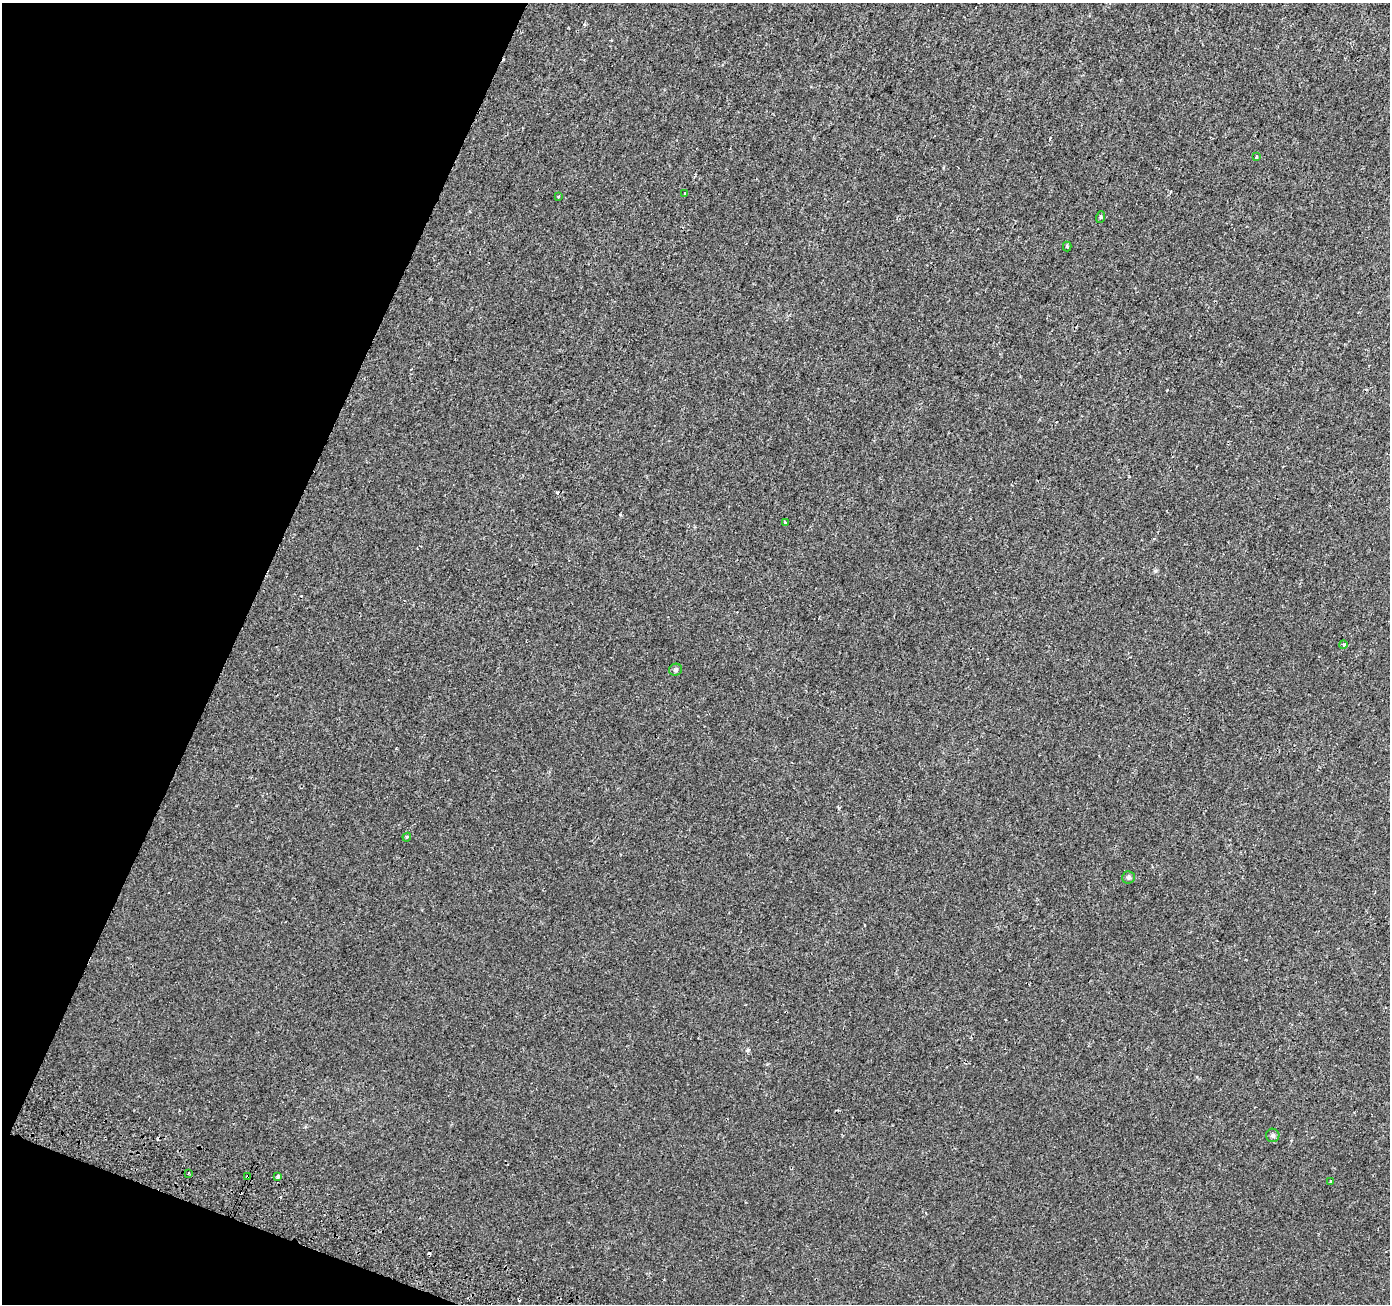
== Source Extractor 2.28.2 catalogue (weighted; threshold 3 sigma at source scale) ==
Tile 9 of 4 x 4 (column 1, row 3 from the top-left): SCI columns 28-1415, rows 1567-2868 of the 5613 x 5800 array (HDU 1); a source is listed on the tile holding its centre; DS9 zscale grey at full resolution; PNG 1392 x 1306 px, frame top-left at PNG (2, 3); each listed source drawn as its Kron ellipse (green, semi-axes under 4 px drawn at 4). Shown black and unused: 19% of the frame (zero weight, under 2 of 3 exposures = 3% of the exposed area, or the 3 px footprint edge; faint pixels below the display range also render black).
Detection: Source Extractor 2.28.2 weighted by HDU 2 'WHT'; one run over the whole footprint, this tile lists its part. Background 5.47e-04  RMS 0.0039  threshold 0.0177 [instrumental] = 3 sigma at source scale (4.5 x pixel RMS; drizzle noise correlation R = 1.50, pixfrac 1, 0.0396/0.0396 arcsec/px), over >= 5 px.
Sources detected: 19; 4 cosmic-ray / hot-pixel residue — neither listed nor drawn; the other 15 listed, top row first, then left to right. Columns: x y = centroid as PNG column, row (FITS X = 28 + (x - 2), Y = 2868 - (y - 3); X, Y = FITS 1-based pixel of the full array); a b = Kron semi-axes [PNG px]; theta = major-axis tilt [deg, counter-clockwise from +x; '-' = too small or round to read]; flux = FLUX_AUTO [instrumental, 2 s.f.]
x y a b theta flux
1256 157 3 2 - 1.1
685 193 3 3 - 0.82
559 197 3 3 - 2.5
1101 217 6 4 71 0.47
1067 246 5 4 - 0.52
785 523 3 3 - 1.1
1343 644 4 3 - 0.44
676 670 6 6 - 0.71
407 837 4 3 - 0.41
1128 877 6 6 - 0.79
1273 1135 7 6 - 0.83
188 1173 3 2 - 0.97
278 1176 3 3 - 1.3
247 1177 4 3 - 5.3
1331 1181 3 3 - 1
Overlapping masked pixels (flux is a lower limit): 1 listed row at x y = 247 1177